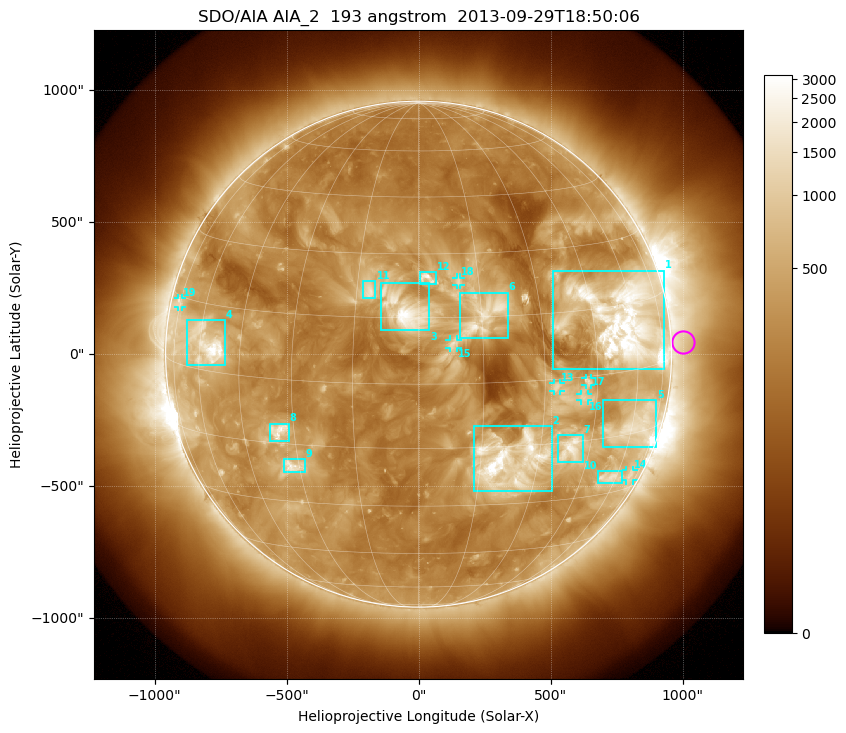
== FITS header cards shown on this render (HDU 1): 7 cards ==
TELESCOP= 'SDO/AIA'
INSTRUME= 'AIA_2'
WAVELNTH=                  193
WAVEUNIT= 'angstrom'
DATE-OBS= '2013-09-29T18:50:06.84'
CTYPE1  = 'HPLN-TAN'
CTYPE2  = 'HPLT-TAN'

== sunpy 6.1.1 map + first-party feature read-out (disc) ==
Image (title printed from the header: SDO/AIA AIA_2  193 angstrom  2013-09-29T18:50:06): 1024 x 1024 px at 2.4 arcsec/px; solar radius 958 arcsec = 399 px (full disc in frame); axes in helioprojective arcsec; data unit not stated in the header (colour bar unlabelled)
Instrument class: DISC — disc imager (sunpy class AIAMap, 193 A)
Bright regions (active regions / flare kernels): reference = the median radial profile (limb darkening/brightening removed); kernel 9 px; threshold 5 sigma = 671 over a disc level ~277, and >= 1.15x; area >= 12 px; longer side >= 10 px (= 24 arcsec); searched inside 0.97 R_sun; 19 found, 19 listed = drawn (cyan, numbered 1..; 7 of them under ~33 arcsec drawn as corner ticks so the feature stays visible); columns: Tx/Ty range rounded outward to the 5 arcsec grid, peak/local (2 s.f.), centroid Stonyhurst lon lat
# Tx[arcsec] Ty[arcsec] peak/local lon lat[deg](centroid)
1 505..930 -55..320 16 +56 +12
2 210..505 -520..-270 15 +22 -19
3 -145..40 90..270 11 -3 +17
4 -875..-735 -40..130 13 -57 +6
5 695..900 -350..-175 6.4 +62 -13
6 155..340 60..235 6.8 +16 +15
7 525..625 -410..-305 7.7 +39 -17
8 -565..-490 -330..-265 7.2 -34 -12
9 -510..-430 -450..-395 6.4 -32 -20
10 680..770 -490..-445 5.3 +57 -26
11 -210..-160 210..275 6.3 -12 +21
12 5..70 265..310 7.5 +2 +24
13 510..540 -140..-110 4.6 +33 -2
14 785..815 -480..-440 3.1 +68 -26
15 115..150 25..55 3.3 +8 +9
16 615..640 -175..-150 3.7 +41 -5
17 630..655 -115..-90 4.3 +42 -1
18 145..160 260..290 4.1 +10 +23
19 -915..-895 180..210 3.3 -76 +14
Off-limb structures (1.02-1.3 R_sun): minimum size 162 px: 3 found; the strongest spans PA ~235..305 deg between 1.02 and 1.3 R_sun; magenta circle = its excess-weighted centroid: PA ~275 deg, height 1.05 R_sun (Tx ~1000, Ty ~45 arcsec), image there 1.7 x the reference